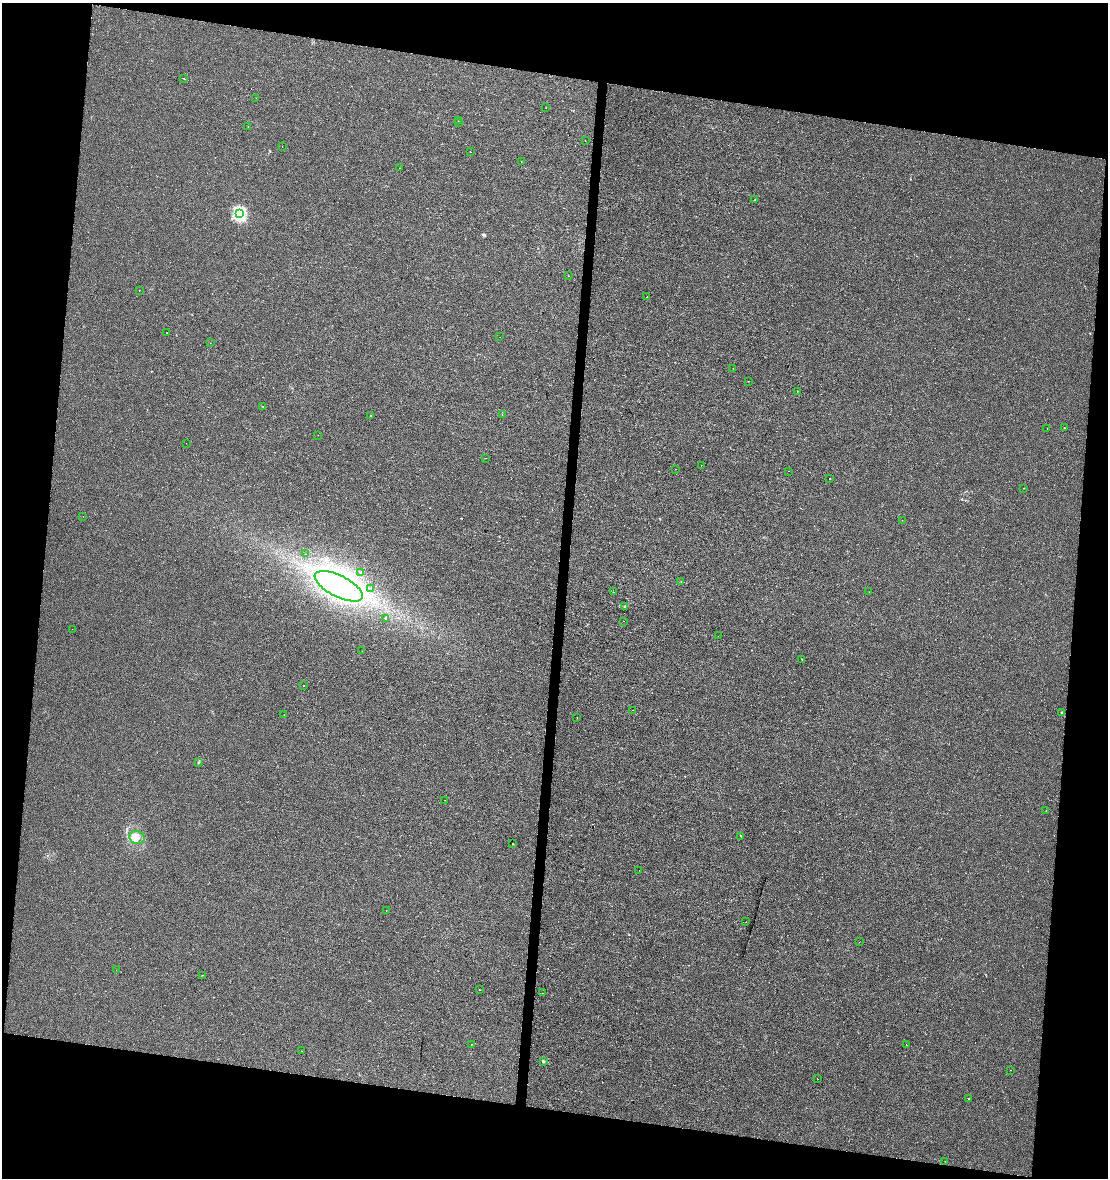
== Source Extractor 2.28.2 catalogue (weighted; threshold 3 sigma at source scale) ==
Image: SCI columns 228-4648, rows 11-4714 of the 4934 x 4714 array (HDU 1 of 3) = the unmasked area's bounding box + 8 px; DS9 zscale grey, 4 x 4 block average (1 PNG px = mean of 4 x 4 image px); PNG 1110 x 1180 px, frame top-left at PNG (2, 3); each listed source drawn as its Kron ellipse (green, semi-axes under 4 px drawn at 4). Shown black and unused: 20% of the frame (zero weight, under 2 of 3 exposures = <1% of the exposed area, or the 3 px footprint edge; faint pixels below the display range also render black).
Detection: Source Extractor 2.28.2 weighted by HDU 2 'WHT'. Background 0.00135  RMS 0.0056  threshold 0.0251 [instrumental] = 3 sigma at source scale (4.5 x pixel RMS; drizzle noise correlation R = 1.50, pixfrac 1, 0.0396/0.0396 arcsec/px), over >= 5 px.
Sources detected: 85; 1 inside a brighter object's white glare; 3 cosmic-ray / hot-pixel residue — neither listed nor drawn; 3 inside a brighter listed object's ellipse — not listed separately; the other 78 listed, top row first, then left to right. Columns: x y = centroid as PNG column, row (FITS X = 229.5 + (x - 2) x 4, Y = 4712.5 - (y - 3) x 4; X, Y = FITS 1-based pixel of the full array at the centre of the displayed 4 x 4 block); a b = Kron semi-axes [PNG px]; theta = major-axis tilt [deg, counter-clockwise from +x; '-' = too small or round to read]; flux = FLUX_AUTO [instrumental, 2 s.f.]
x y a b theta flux
184 79 2 2 - 12
256 98 2 2 - 2.7
546 108 2 2 - 0.77
458 121 2 2 - 0.84
459 123 2 2 - 1.6
248 126 2 2 - 1.8
585 141 2 2 - 3.2
282 147 2 2 - 0.59
470 152 2 2 - 1.7
521 161 2 2 - 1.3
400 168 2 2 - 1.9
755 200 2 2 - 1.7
239 213 2 2 - 530
568 276 2 2 - 1.5
139 290 2 2 - 1.3
646 297 2 2 - 1.1
167 333 2 2 - 1.6
500 337 2 2 - 0.81
210 343 2 2 - 0.75
733 369 2 2 - 1.1
748 381 2 2 - 0.57
797 391 2 2 - 1.1
263 406 2 2 - 0.65
370 415 2 2 - 1.8
502 415 2 2 - 0.63
1047 428 2 2 - 0.65
1064 428 2 2 - 3.1
318 435 2 2 - 1.5
186 444 2 2 - 0.44
486 458 2 2 - 0.63
701 465 2 2 - 3.3
676 469 2 2 - 1.2
788 471 2 2 - 0.9
830 479 2 2 - 4.7
1023 488 2 2 - 0.74
83 516 2 2 - 0.55
902 520 2 2 - 0.69
305 554 2 2 - 0.8
360 572 2 2 - 3.5
681 581 2 2 - 1.6
339 586 26 10 -26 240
370 588 2 2 - 8.1
613 592 2 2 - 0.68
869 592 2 2 - 0.79
625 607 2 2 - 0.95
386 618 2 2 - 1.4
624 621 2 2 - 0.59
72 629 2 2 - 0.96
718 636 2 2 - 1.3
362 651 2 2 - 0.5
802 659 2 2 - 0.98
304 685 2 2 - 1.6
633 710 2 2 - 0.71
1062 713 3 2 - 4
284 714 2 2 - 1.2
577 718 2 2 - 1.2
199 762 2 2 - 1.9
445 800 2 2 - 0.9
1046 811 2 2 - 0.69
741 836 2 2 - 1.2
137 837 8 6 -17 27
513 844 2 2 - 2.1
639 870 2 2 - 0.48
386 910 2 2 - 0.74
746 922 2 2 - 1.1
859 942 2 2 - 1.5
116 970 2 2 - 2.2
203 975 2 2 - 0.76
479 990 2 2 - 0.88
543 993 2 2 - 2.5
471 1044 2 2 - 1.1
906 1045 2 2 - 1.6
301 1051 2 2 - 5
543 1061 2 2 - 15
1010 1070 2 2 - 1.7
818 1079 2 2 - 3.4
969 1099 2 2 - 1.2
945 1161 2 2 - 2.1
Diffuse or blended objects may show on this block-average render without a row.